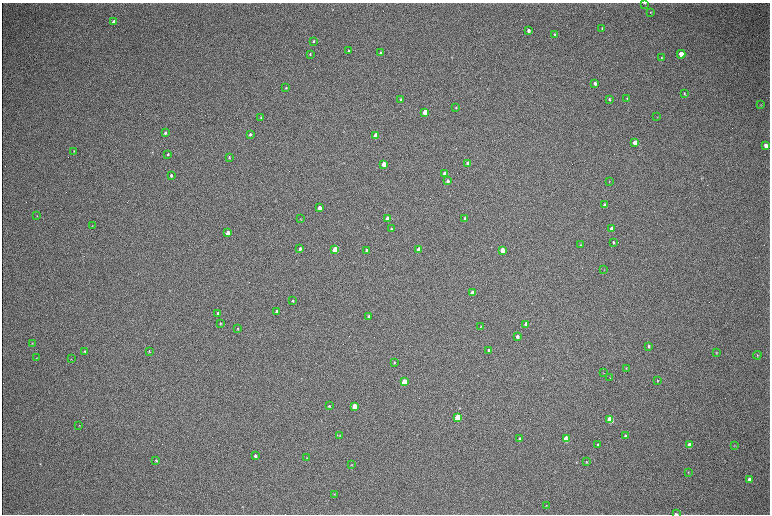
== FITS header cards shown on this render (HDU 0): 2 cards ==
NAXIS1  =                 1536 / length of data axis 1
NAXIS2  =                 1024 / length of data axis 2

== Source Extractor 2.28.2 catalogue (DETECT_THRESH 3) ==
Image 1536 x 1024 px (HDU 0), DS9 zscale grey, zoomed out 1/2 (1 PNG px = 2 x 2 image px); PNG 772 x 516 px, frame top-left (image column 1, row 1023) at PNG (2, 3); each listed source drawn as its Kron ellipse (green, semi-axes under 4 px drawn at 4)
Background 316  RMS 23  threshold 68.9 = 3 sigma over >= 5 px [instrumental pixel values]
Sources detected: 102; all 102 listed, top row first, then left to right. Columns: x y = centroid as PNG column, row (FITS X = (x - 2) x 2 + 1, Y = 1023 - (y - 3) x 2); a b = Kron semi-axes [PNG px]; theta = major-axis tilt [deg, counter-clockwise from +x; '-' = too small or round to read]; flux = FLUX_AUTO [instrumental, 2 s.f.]
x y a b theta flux
645 3 2 1 - 2100
651 12 3 3 - 2800
114 22 4 3 - 45000
602 28 3 2 - 3600
528 31 3 3 - 16000
555 34 3 2 - 4100
313 41 3 2 - 5400
349 51 3 2 - 4100
380 53 3 3 - 11000
310 54 3 2 - 3200
681 54 4 3 - 70000
662 58 3 2 - 3200
595 83 3 3 - 19000
286 88 3 3 - 2500
684 93 4 2 - 4600
627 98 3 2 - 3400
401 99 3 3 - 5300
609 99 3 3 - 5900
761 105 3 2 - 2200
456 108 4 3 - 3800
425 112 3 3 - 140000
261 117 3 3 - 2800
657 117 3 2 - 1600
165 133 4 3 - 8400
250 134 3 3 - 7000
376 136 3 3 - 220000
635 143 4 3 - 88000
766 146 4 3 - 29000
74 151 3 3 - 2800
168 154 4 3 - 5000
229 157 3 2 - 5000
468 163 3 3 - 38000
384 164 3 3 - 130000
445 174 3 3 - 68000
171 175 3 2 - 6300
447 181 3 3 - 20000
609 181 3 2 - 1800
605 205 3 3 - 23000
319 208 3 3 - 73000
37 216 3 2 - 2200
387 218 3 3 - 66000
464 218 4 3 - 4500
301 219 3 2 - 2500
92 226 3 2 - 2200
391 229 3 2 - 5000
612 229 3 3 - 69000
228 233 3 3 - 61000
613 242 3 2 - 6900
580 245 3 3 - 3300
300 249 3 2 - 14000
419 249 3 3 - 73000
335 250 3 3 - 190000
367 250 3 2 - 16000
502 250 3 3 - 89000
604 270 3 2 - 1500
472 293 3 3 - 89000
292 301 3 2 - 5100
277 311 3 2 - 9600
218 313 3 2 - 12000
369 316 3 3 - 9600
220 323 3 2 - 3300
526 324 3 3 - 43000
481 327 3 2 - 2900
238 328 4 2 - 3000
517 337 3 3 - 17000
32 343 4 3 - 3700
648 346 3 3 - 7800
489 350 3 2 - 7900
85 351 4 3 - 4300
149 351 3 2 - 3100
716 353 4 2 - 3200
757 355 4 3 - 3600
37 358 3 2 - 2800
71 359 3 2 - 1700
394 362 3 3 - 4000
626 368 4 2 - 3200
603 373 3 1 - 1500
610 378 2 2 - 1700
657 381 3 2 - 2400
404 382 4 3 - 230000
329 406 3 3 - 5900
354 406 3 3 - 140000
458 417 4 3 - 330000
610 420 4 3 - 220000
79 425 3 2 - 2400
340 436 3 3 - 4100
625 436 4 3 - 8500
520 439 3 3 - 14000
566 439 4 3 - 160000
598 444 3 3 - 6300
689 445 4 3 - 32000
734 445 3 2 - 2500
255 456 3 3 - 11000
307 458 3 2 - 1900
156 460 4 3 - 5000
586 462 4 3 - 3800
352 465 3 2 - 2600
688 472 3 3 - 2600
749 479 4 3 - 15000
334 494 3 2 - 2500
546 506 3 2 - 2000
676 514 4 2 - 4400
At the frame edge (FLAGS 8, measured only in part): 1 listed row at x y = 676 514